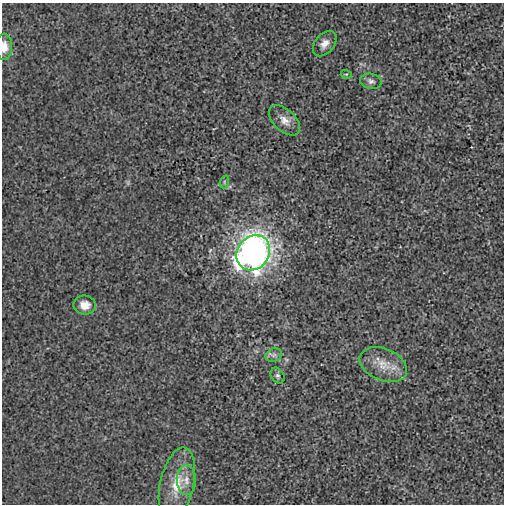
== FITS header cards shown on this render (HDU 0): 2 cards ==
NAXIS1  =                  502
NAXIS2  =                  502

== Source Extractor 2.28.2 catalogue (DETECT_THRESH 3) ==
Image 502 x 502 px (HDU 0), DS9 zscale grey, 1 PNG px = 1 image px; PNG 506 x 506 px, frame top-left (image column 1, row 502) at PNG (2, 3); each listed source drawn as its Kron ellipse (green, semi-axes under 4 px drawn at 4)
Background -1.66e-04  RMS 0.0029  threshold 0.00861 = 3 sigma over >= 5 px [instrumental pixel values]
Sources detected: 13; all 13 listed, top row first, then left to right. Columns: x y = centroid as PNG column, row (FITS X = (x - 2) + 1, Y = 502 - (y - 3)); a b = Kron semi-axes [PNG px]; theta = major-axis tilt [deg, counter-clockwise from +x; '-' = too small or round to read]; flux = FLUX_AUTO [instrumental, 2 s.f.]
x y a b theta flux
325 44 14 9 50 1.6
4 47 13 8 -90 2.1
346 74 5 3 - 0.19
371 81 11 7 -11 0.73
285 120 19 11 -43 1.9
224 182 6 4 72 0.3
253 253 18 15 55 110
85 305 11 9 -6 2.3
274 355 8 6 20 0.67
383 365 25 16 -22 3.9
277 376 8 6 -57 0.53
186 480 15 9 -86 1.7
177 484 37 17 78 5.9
At the frame edge (FLAGS 8, measured only in part): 1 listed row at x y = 4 47